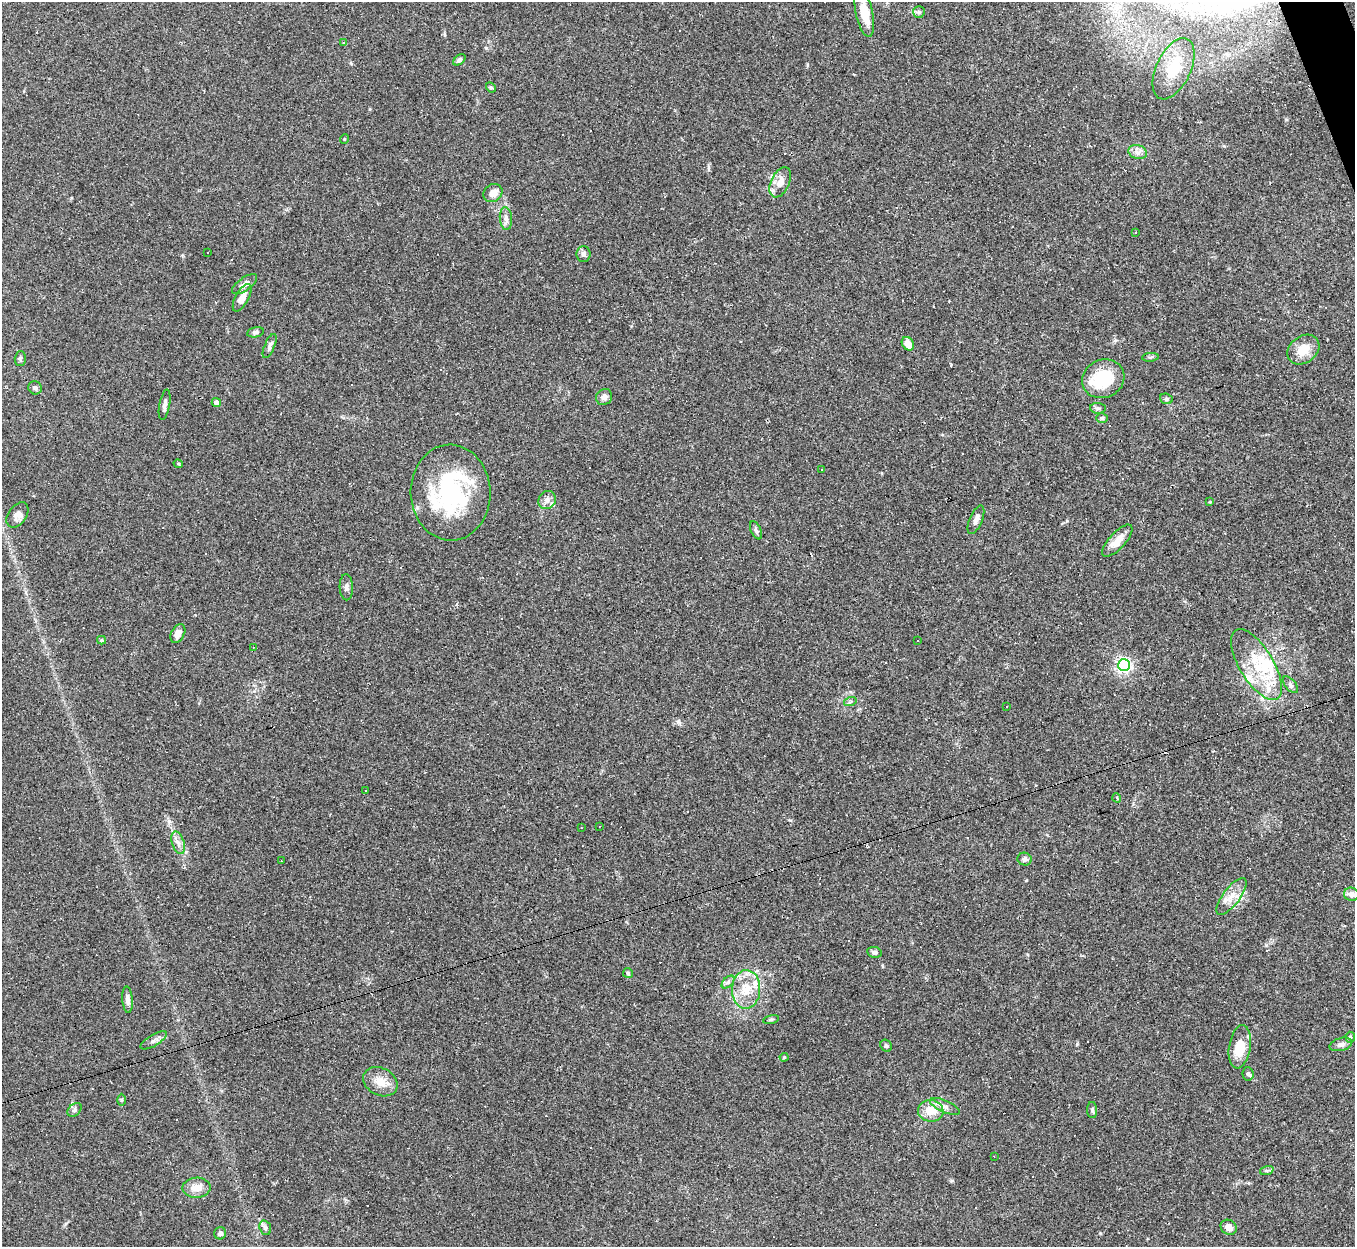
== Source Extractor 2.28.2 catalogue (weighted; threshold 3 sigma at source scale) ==
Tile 10 of 4 x 4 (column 2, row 3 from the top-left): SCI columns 1354-2706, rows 1517-2761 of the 5412 x 5396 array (HDU 1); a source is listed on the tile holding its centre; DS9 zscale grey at full resolution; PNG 1357 x 1249 px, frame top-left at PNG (2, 2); each listed source drawn as its Kron ellipse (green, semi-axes under 4 px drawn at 4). Shown black and unused: <1% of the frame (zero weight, under 2 of 3 exposures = <1% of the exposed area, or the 3 px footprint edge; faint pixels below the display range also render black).
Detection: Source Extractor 2.28.2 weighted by HDU 2 'WHT'; one run over the whole footprint, this tile lists its part. Background 0.0861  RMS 0.0075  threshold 0.0339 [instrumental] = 3 sigma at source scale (4.5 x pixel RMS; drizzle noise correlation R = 1.50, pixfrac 1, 0.05/0.05 arcsec/px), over >= 5 px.
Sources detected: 124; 30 cosmic-ray / hot-pixel residue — neither listed nor drawn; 11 inside a brighter listed object's ellipse — not listed separately; the other 83 listed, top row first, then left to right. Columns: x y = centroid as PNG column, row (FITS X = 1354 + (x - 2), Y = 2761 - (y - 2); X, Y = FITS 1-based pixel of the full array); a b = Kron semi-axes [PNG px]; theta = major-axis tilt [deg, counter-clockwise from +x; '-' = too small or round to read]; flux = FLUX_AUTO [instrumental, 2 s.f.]
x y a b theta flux
919 12 6 6 - 1.5
864 13 24 8 -77 16
343 42 4 3 - 0.83
459 60 7 4 38 2.2
1173 69 33 17 64 23
491 87 5 4 - 1.2
344 139 5 3 - 0.6
1138 152 9 7 -16 3.5
780 182 16 9 65 7.9
493 193 10 8 35 6.2
506 218 11 6 -86 3.1
1135 232 3 2 - 0.48
208 252 2 2 - 0.61
583 254 8 7 - 2.4
245 284 15 6 36 4.3
242 298 15 6 61 7.3
255 332 8 5 11 1.9
908 344 7 5 -55 8.7
270 346 13 5 67 2.5
1303 350 17 13 36 12
1150 357 8 3 5 1.1
20 359 7 5 88 1.5
1103 379 21 19 25 32
35 388 7 6 - 1.9
604 397 8 7 - 3.7
1166 399 6 5 - 1.3
216 403 4 4 - 4.4
165 405 15 5 79 2.8
1098 408 7 5 -6 1.7
1102 418 6 5 - 1.3
178 464 4 3 - 0.82
822 469 3 2 - 0.88
450 493 48 40 -87 84
547 500 9 8 - 3.4
1210 502 4 3 - 0.64
17 515 14 9 54 4.9
976 520 15 6 67 3.6
756 530 9 5 -65 1.6
1117 541 20 8 48 9.4
346 587 13 6 -87 2.7
178 633 10 6 61 4.9
102 640 4 4 - 0.8
918 641 3 2 - 0.73
253 647 3 2 - 0.5
1256 664 40 17 -59 32
1124 665 6 6 - 180
1290 685 10 5 -50 2.2
850 702 6 4 18 1.1
1007 706 2 2 - 0.54
366 790 3 3 - 2.9
1117 798 5 3 - 0.96
599 826 3 2 - 0.68
581 828 3 2 - 0.43
178 843 12 6 -71 3.9
1025 859 7 6 - 2.1
281 861 2 2 - 0.63
1351 894 7 6 - 4.7
1231 896 22 8 53 8.8
874 952 7 5 -11 2.1
628 973 5 5 - 1.1
728 982 7 4 45 1.8
746 989 19 14 89 16
127 1000 13 5 -85 3.4
771 1019 8 3 11 1
1350 1037 5 5 - 1.1
154 1040 15 5 30 3.2
1341 1044 11 6 15 2.9
886 1046 6 5 - 1.3
1240 1047 22 10 81 16
784 1057 4 4 - 0.79
1248 1074 7 5 -84 1.7
380 1082 18 13 -28 9.5
122 1100 6 4 -89 1
945 1106 16 6 -24 4
75 1110 8 5 43 1.9
1092 1110 8 5 -90 1.5
931 1111 13 10 -8 13
994 1156 2 2 - 0.38
1267 1170 7 4 18 1.3
196 1188 14 10 2 7.9
1229 1227 8 7 - 5.6
265 1228 7 5 -70 1.7
220 1233 6 6 - 2.5
Unlisted compact peaks at least as high as the median listed source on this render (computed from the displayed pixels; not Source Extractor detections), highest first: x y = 1077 1044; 678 722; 486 48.